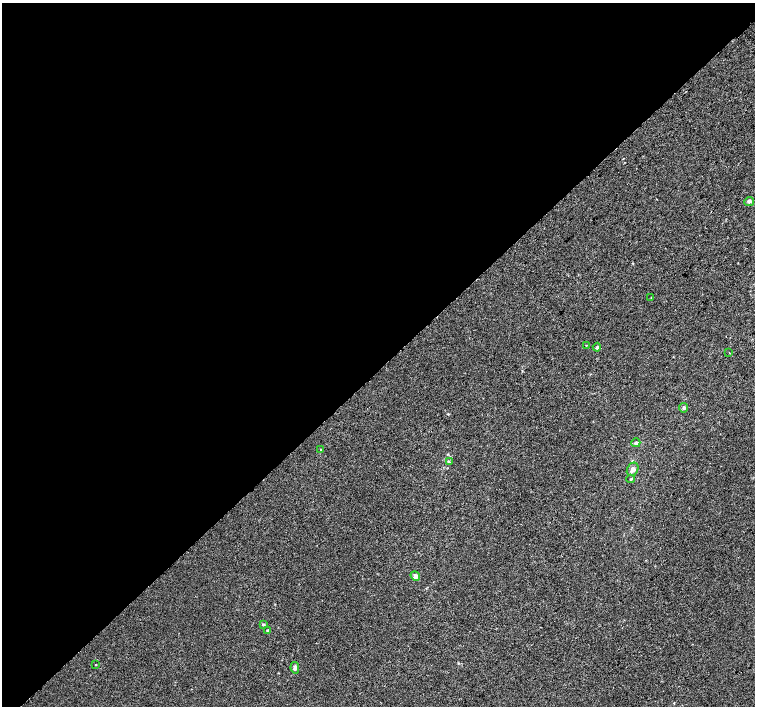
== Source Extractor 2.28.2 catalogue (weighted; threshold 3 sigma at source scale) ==
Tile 5 of 4 x 4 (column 1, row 2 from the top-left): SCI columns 39-1544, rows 3073-4480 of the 6096 x 6079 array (HDU 1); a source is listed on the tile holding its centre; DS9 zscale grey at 2 x 2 block average (1 PNG px = mean of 2 x 2 image px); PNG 757 x 708 px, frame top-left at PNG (2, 3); each listed source drawn as its Kron ellipse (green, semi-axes under 4 px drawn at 4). Shown black and unused: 52% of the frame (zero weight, under 2 of 3 exposures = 2% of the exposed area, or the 3 px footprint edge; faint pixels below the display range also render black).
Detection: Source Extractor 2.28.2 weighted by HDU 2 'WHT'; one run over the whole footprint, this tile lists its part. Background 7.39e-04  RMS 0.0038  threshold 0.0171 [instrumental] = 3 sigma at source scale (4.5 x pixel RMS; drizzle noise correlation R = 1.50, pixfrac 1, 0.0396/0.0396 arcsec/px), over >= 5 px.
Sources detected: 18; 2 cosmic-ray / hot-pixel residue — neither listed nor drawn; the other 16 listed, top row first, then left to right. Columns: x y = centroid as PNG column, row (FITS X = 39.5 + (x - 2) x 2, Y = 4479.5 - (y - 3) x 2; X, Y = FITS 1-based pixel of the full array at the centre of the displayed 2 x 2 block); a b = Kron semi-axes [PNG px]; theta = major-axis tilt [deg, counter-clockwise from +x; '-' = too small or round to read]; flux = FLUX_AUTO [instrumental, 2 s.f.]
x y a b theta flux
749 201 5 4 - 2
651 298 2 2 - 0.38
586 345 2 2 - 1.1
597 347 4 4 - 1.2
729 353 2 2 - 0.84
684 408 5 4 - 1.4
636 443 4 3 - 1.5
321 449 2 2 - 0.58
449 462 3 2 - 0.61
633 469 7 5 62 3.6
631 479 4 2 - 0.68
415 576 5 4 - 2.5
263 625 4 3 - 1
268 630 3 3 - 0.94
95 665 2 2 - 1.1
295 668 6 4 -81 2.5
Diffuse or blended objects may show on this block-average render without a row.